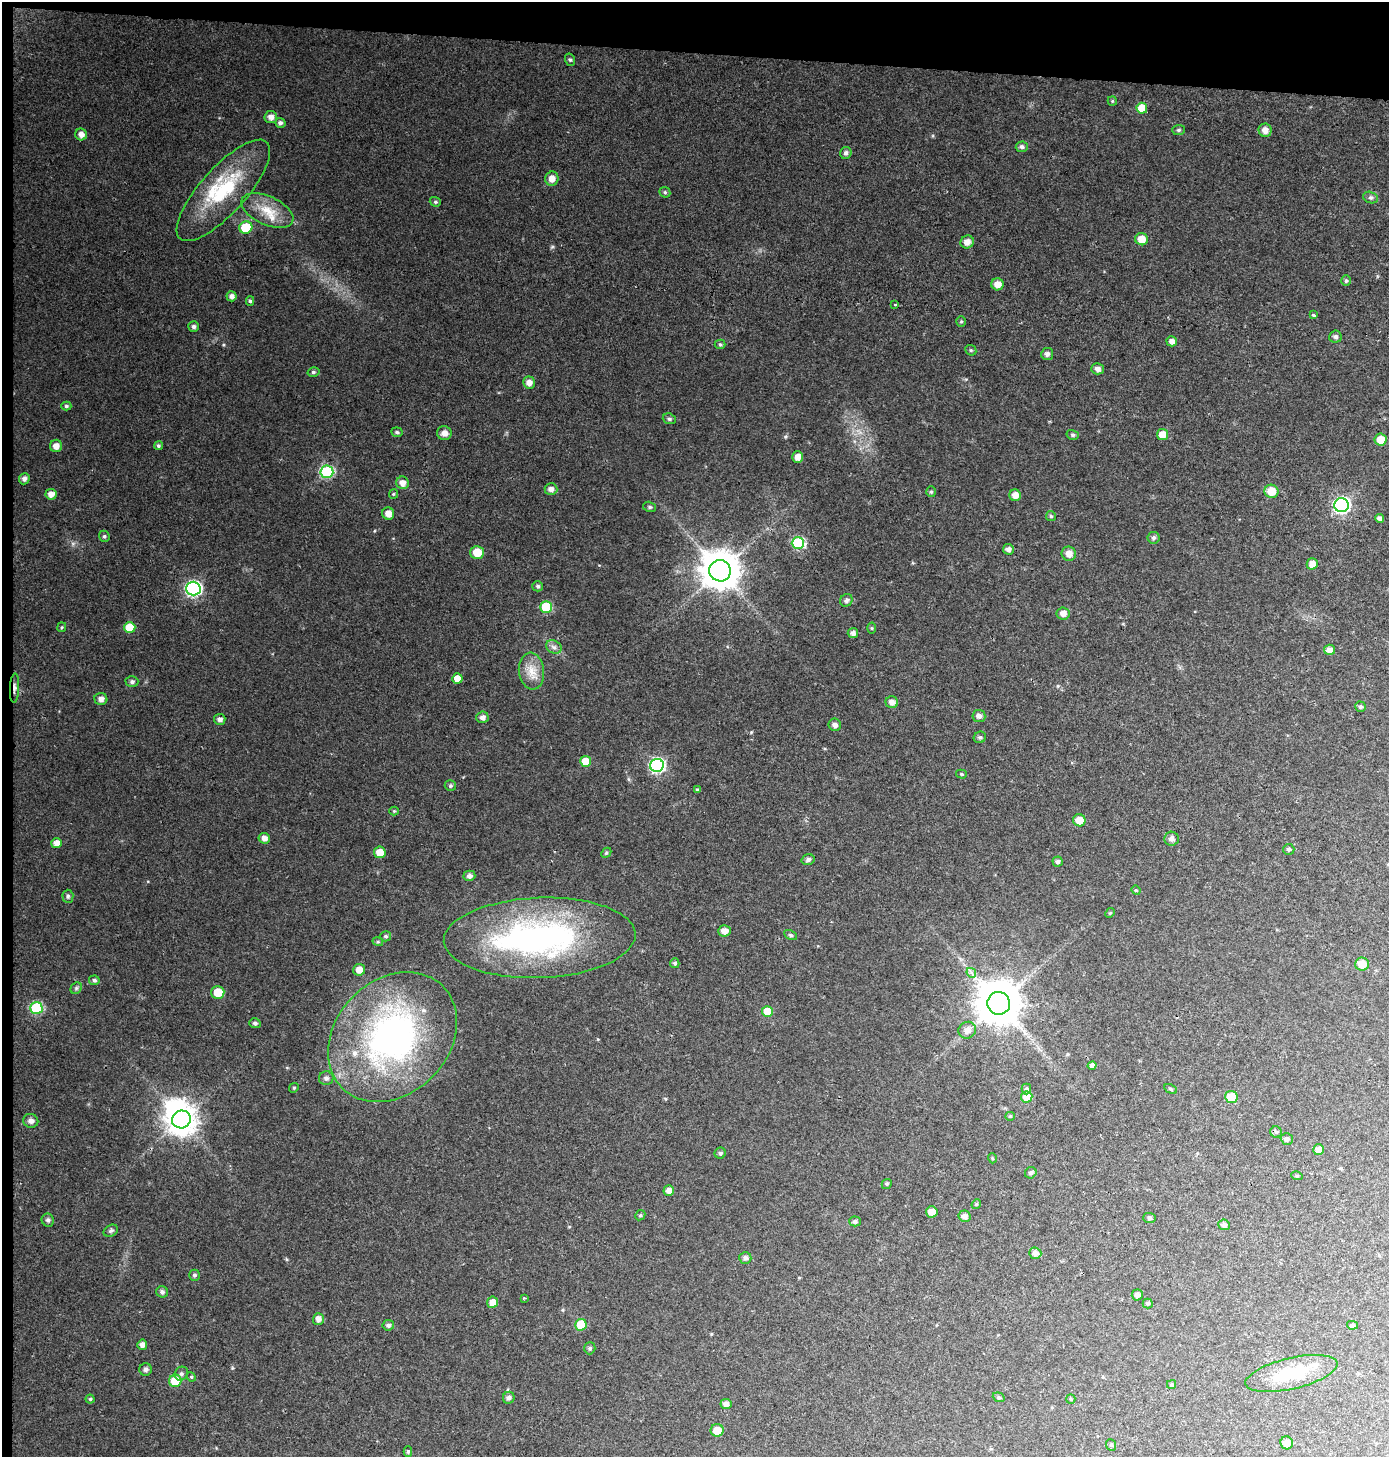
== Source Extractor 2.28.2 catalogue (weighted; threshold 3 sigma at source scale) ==
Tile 1 of 3 x 3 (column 1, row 1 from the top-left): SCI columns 229-1615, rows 2920-4374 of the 4620 x 4374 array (HDU 1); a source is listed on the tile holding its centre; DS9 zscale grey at full resolution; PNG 1391 x 1459 px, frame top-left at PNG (2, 2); each listed source drawn as its Kron ellipse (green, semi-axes under 4 px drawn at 4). Shown black and unused: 4% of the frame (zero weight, under 2 of 3 exposures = <1% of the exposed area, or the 3 px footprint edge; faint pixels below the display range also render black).
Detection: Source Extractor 2.28.2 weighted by HDU 2 'WHT'; one run over the whole footprint, this tile lists its part. Background 0.055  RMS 0.0061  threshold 0.0277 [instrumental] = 3 sigma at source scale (4.5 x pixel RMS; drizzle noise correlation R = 1.50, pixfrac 1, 0.0396/0.0396 arcsec/px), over >= 5 px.
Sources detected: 188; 2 inside a brighter object's white glare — neither listed nor drawn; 2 inside a brighter listed object's ellipse — not listed separately; the other 184 listed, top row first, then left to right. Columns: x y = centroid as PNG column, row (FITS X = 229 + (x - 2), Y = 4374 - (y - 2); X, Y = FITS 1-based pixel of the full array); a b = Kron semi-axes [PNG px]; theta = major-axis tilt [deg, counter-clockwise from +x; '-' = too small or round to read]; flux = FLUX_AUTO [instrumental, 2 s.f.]
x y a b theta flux
570 60 6 5 - 1.1
1112 101 5 4 - 0.68
1142 108 5 5 - 9.7
271 117 6 6 - 3.1
280 123 5 5 - 1.6
1178 130 6 5 - 1.1
1265 130 6 6 - 4.2
81 134 6 5 - 3.4
1022 147 6 5 - 1.7
846 153 6 5 - 1.6
552 179 7 6 - 4.6
223 190 65 23 48 46
665 192 6 5 - 0.95
1370 198 7 5 -16 1.3
435 202 6 4 -20 0.92
267 210 28 14 -24 14
246 227 6 6 - 20
1141 239 6 6 - 6.5
967 242 7 6 - 3.8
1346 281 5 4 - 1.1
997 284 6 6 - 4.9
232 296 5 5 - 2.4
250 301 5 4 - 1.1
895 305 3 3 - 0.75
1313 315 3 3 - 2.8
961 321 5 5 - 0.86
193 326 5 5 - 1.6
1335 337 6 6 - 1.6
1172 341 5 5 - 3.2
720 344 5 5 - 0.89
971 350 6 5 - 0.82
1047 354 6 6 - 1.9
1097 369 6 5 - 2.7
313 372 6 4 15 1.1
529 382 6 6 - 3.9
66 406 5 4 - 0.96
669 419 7 5 -21 1.2
397 432 5 4 - 0.94
444 433 7 7 - 3.2
1073 435 6 5 - 1.2
1162 435 5 5 - 7.5
1381 440 6 6 - 8.5
56 446 6 6 - 3.7
158 446 4 4 - 1.1
797 457 6 5 - 4.3
327 472 6 6 - 65
24 479 6 5 - 2.2
402 483 6 6 - 3.8
551 489 6 6 - 2.7
1271 491 7 6 - 8.6
931 492 5 4 - 0.93
51 494 6 5 - 4
393 494 5 4 - 0.66
1015 495 6 5 - 4.6
1341 505 7 7 - 140
650 507 6 5 - 1.2
388 514 6 6 - 4.7
1051 516 5 5 - 0.88
1379 518 4 4 - 2.3
104 536 6 5 - 1.1
1153 538 6 5 - 1.6
798 543 6 6 - 54
1008 549 5 5 - 2.4
477 552 6 6 - 10
1069 554 7 7 - 4.2
1312 564 5 5 - 4.9
720 571 11 10 - 1500
538 586 5 5 - 1.2
193 589 7 7 - 120
846 600 6 6 - 1.7
546 607 6 6 - 31
1063 613 6 6 - 4
62 627 5 4 - 0.77
130 627 5 5 - 13
872 628 5 3 - 0.62
853 633 5 5 - 2.1
554 647 8 6 -29 2.1
1329 650 5 5 - 3.7
531 671 18 12 -84 8.7
457 678 5 5 - 7.1
132 682 6 5 - 1.5
14 688 15 4 87 2.2
101 699 6 6 - 2.5
892 702 6 6 - 3.2
1361 707 5 5 - 1.2
979 716 6 6 - 2.6
482 717 6 6 - 2.4
220 719 5 5 - 2.3
835 725 6 6 - 2.1
980 737 6 5 - 1.3
586 761 5 5 - 12
657 765 7 6 - 100
961 774 5 4 - 0.92
450 786 6 5 - 1
697 790 4 4 - 1.1
394 811 4 4 - 0.62
1079 820 6 6 - 6.6
264 838 6 5 - 3.4
1171 839 7 7 - 2.2
57 843 5 5 - 4.9
1289 849 5 5 - 1.3
380 852 6 5 - 7
606 853 5 4 - 0.72
808 860 6 5 - 1.6
1057 862 5 5 - 1.6
469 876 6 5 - 2.2
1136 890 5 4 - 0.68
68 896 6 5 - 1.3
1110 913 5 4 - 0.64
724 931 6 5 - 3.9
790 935 7 4 -27 0.93
386 936 5 5 - 0.99
540 938 96 40 2 170
378 942 5 3 - 0.67
675 963 5 4 - 1.2
1362 964 7 6 - 8.6
359 970 6 6 - 4.9
971 973 5 3 - 1.1
94 980 5 5 - 1.5
76 988 6 5 - 1.1
218 992 6 6 - 9.7
999 1003 11 11 - 2200
36 1008 6 6 - 49
767 1011 5 5 - 10
255 1023 6 5 - 1.4
967 1030 9 8 - 3.6
392 1037 72 57 46 180
1092 1066 4 4 - 2
326 1078 7 7 - 2.1
294 1088 5 4 - 0.75
1026 1089 5 5 - 1.5
1171 1089 7 4 -28 0.83
1027 1097 5 5 - 8.8
1231 1097 6 6 - 13
1010 1116 5 4 - 0.62
181 1119 9 9 - 840
31 1121 7 7 - 2.6
1276 1132 6 5 - 1.1
1287 1139 6 5 - 1.4
1318 1150 5 5 - 4.1
720 1153 6 5 - 1.2
992 1158 5 3 - 0.52
1031 1173 6 5 - 1.5
1297 1176 6 3 -17 0.64
887 1184 5 4 - 0.98
669 1191 5 5 - 3.3
976 1204 5 4 - 0.83
932 1212 6 5 - 4.4
640 1215 5 4 - 0.9
964 1216 6 5 - 2.8
1150 1218 6 5 - 1.2
48 1220 6 6 - 1.8
855 1221 5 5 - 1.4
1224 1225 6 5 - 1.8
111 1231 8 5 29 1.3
1035 1253 6 5 - 2.6
745 1258 6 6 - 1.9
194 1275 5 5 - 1.3
162 1292 6 5 - 1.8
1137 1295 5 5 - 1.9
524 1298 3 2 - 0.68
493 1302 5 5 - 4.9
1148 1303 5 5 - 0.97
318 1319 6 5 - 3.5
388 1325 5 5 - 1.6
581 1325 6 5 - 17
1352 1325 5 4 - 0.99
142 1345 5 5 - 2.9
590 1348 6 5 - 1.2
146 1369 6 6 - 1.6
1291 1373 47 15 13 29
181 1374 7 6 - 1.4
191 1377 5 4 - 0.79
175 1381 6 6 - 16
1171 1384 4 4 - 0.97
999 1397 6 4 -20 0.85
509 1398 6 6 - 1.8
90 1399 4 4 - 0.85
1071 1399 5 4 - 0.7
726 1404 5 5 - 3
717 1430 6 6 - 8.2
1287 1443 6 6 - 3.8
1111 1445 6 5 - 0.99
408 1451 5 4 - 0.96
Overlapping masked pixels (flux is a lower limit): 1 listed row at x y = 14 688